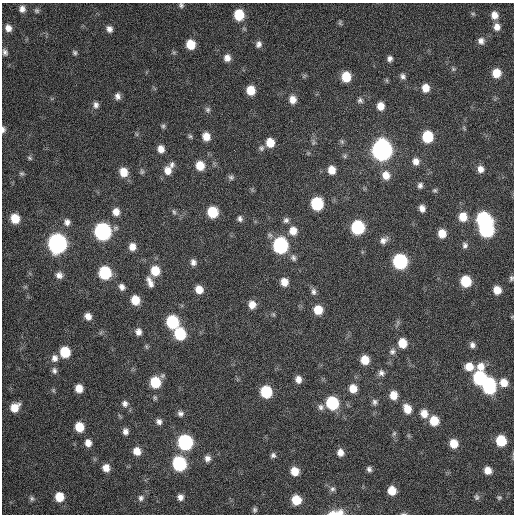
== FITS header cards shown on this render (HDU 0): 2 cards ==
NAXIS1  =                  512 / Axis length
NAXIS2  =                  512 / Axis length

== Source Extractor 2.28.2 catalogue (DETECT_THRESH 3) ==
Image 512 x 512 px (HDU 0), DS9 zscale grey, 1 PNG px = 1 image px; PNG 516 x 516 px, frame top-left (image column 1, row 512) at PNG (2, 3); no overlay
Background 125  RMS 11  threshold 34.3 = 3 sigma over >= 5 px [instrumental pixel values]
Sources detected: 159; all 159 listed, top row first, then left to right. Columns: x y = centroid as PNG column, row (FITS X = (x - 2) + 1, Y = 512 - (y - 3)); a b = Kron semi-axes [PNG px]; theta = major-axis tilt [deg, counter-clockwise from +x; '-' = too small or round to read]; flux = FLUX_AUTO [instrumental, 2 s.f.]
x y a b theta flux
181 5 6 6 - 1800
22 9 7 6 - 4000
37 11 7 6 - 1600
473 14 7 5 -17 1300
239 15 9 8 - 25000
494 15 9 8 - 6900
340 23 7 5 76 1400
497 27 9 8 - 6000
8 28 8 7 - 4900
109 29 8 7 - 3900
481 41 8 8 - 4000
191 44 8 7 - 17000
258 44 8 7 - 3200
5 52 8 6 -71 2500
174 52 6 4 18 1100
75 53 7 5 -65 1600
227 58 8 7 - 5200
390 59 7 6 - 2900
453 69 7 5 0 1400
496 73 8 7 - 12000
403 76 8 6 -58 2600
346 77 8 7 - 20000
387 80 6 4 -89 1000
425 88 8 7 - 8700
251 90 8 7 - 14000
117 96 8 7 - 3600
293 99 9 7 -84 6700
360 100 8 7 - 2200
96 105 9 7 89 3300
380 106 8 7 - 7800
208 110 8 7 - 2000
163 126 6 5 - 1400
464 128 7 3 -54 950
3 130 7 5 87 2300
190 136 6 5 - 1400
206 136 8 7 - 8100
427 137 8 7 - 34000
342 141 7 5 -69 1500
313 142 10 5 83 2100
270 143 8 7 - 12000
261 148 8 8 - 2300
161 149 8 7 - 6000
382 150 10 9 - 450000
345 156 7 5 23 1400
30 158 7 4 -28 1300
416 161 9 8 - 5300
172 165 9 6 83 2600
200 166 8 8 - 14000
481 169 8 7 - 5000
168 170 10 8 -87 7700
332 170 8 7 - 9200
123 172 9 8 - 12000
142 172 7 5 -90 1500
22 173 6 6 - 1500
386 175 10 9 - 8500
231 177 8 6 -17 2000
420 185 7 6 - 2500
435 190 7 6 - 1400
317 204 9 8 - 48000
422 208 7 6 - 4600
116 212 8 7 - 6500
174 212 8 5 -78 1600
212 212 8 8 - 29000
463 217 9 8 - 12000
15 218 8 7 - 16000
240 219 7 6 - 2500
483 219 9 9 - 92000
286 220 8 7 - 2500
67 222 8 8 - 3900
358 227 9 8 - 73000
486 229 9 9 - 120000
103 231 9 9 - 200000
293 231 10 9 - 8900
442 233 8 7 - 11000
383 240 11 8 33 4200
57 244 10 9 - 330000
280 245 9 8 - 130000
465 245 8 7 - 2600
132 247 8 7 - 6800
293 258 10 7 -65 2800
400 261 9 8 - 110000
193 262 8 7 - 3500
155 271 9 8 - 17000
105 273 8 8 - 55000
59 275 8 8 - 4200
511 278 7 5 76 1600
466 281 8 7 - 28000
150 282 14 6 -67 5600
284 282 8 7 - 8100
122 287 8 7 - 3800
199 289 8 7 - 9100
497 290 7 7 - 9800
313 292 10 6 -78 3000
135 300 8 7 - 14000
252 305 8 8 - 7100
318 310 8 8 - 14000
273 314 6 4 -45 1100
88 316 7 6 - 5900
172 322 9 8 - 59000
138 332 8 7 - 4400
180 334 9 8 - 41000
402 343 9 7 -80 14000
472 345 8 6 -78 3200
65 352 8 7 - 27000
392 352 9 9 - 3300
54 358 9 8 - 4600
365 360 7 7 - 13000
469 367 9 8 - 11000
481 367 11 9 90 8400
54 370 9 7 -79 2700
381 373 8 8 - 3100
480 378 9 8 - 81000
298 379 8 7 - 5100
155 382 9 8 - 28000
504 383 9 8 - 9400
489 386 11 8 89 89000
79 388 8 7 - 8800
353 388 8 7 - 10000
53 390 7 5 -73 1200
266 392 8 8 - 41000
393 395 8 7 - 10000
375 402 8 7 - 2600
125 403 9 8 - 3500
332 403 8 8 - 61000
15 407 9 8 - 12000
321 407 8 8 - 3100
407 409 10 8 -66 10000
180 413 8 7 - 2700
424 413 9 8 - 8000
434 421 8 8 - 16000
159 422 7 6 - 3200
79 427 8 7 - 17000
125 431 8 6 -78 3700
394 433 8 5 63 1500
501 441 8 7 - 28000
185 442 9 8 - 120000
88 443 8 7 - 6100
454 443 8 7 - 12000
137 451 8 7 - 9000
340 452 8 7 - 5400
273 455 6 6 - 2200
207 458 8 7 - 3600
179 464 9 8 - 89000
106 468 8 7 - 7400
369 469 6 5 - 2400
488 470 7 6 - 7500
295 471 8 7 - 11000
332 489 8 7 - 2300
392 491 7 7 - 12000
59 497 8 8 - 15000
180 497 7 6 - 3700
477 497 8 7 - 2000
499 497 6 6 - 1400
141 498 8 7 - 2800
32 499 7 6 - 1900
296 500 8 7 - 18000
255 510 6 5 - 1700
336 512 21 7 6 9100
403 514 7 3 0 1000
At the frame edge (FLAGS 8, measured only in part): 5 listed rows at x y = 181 5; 3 130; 511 278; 336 512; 403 514